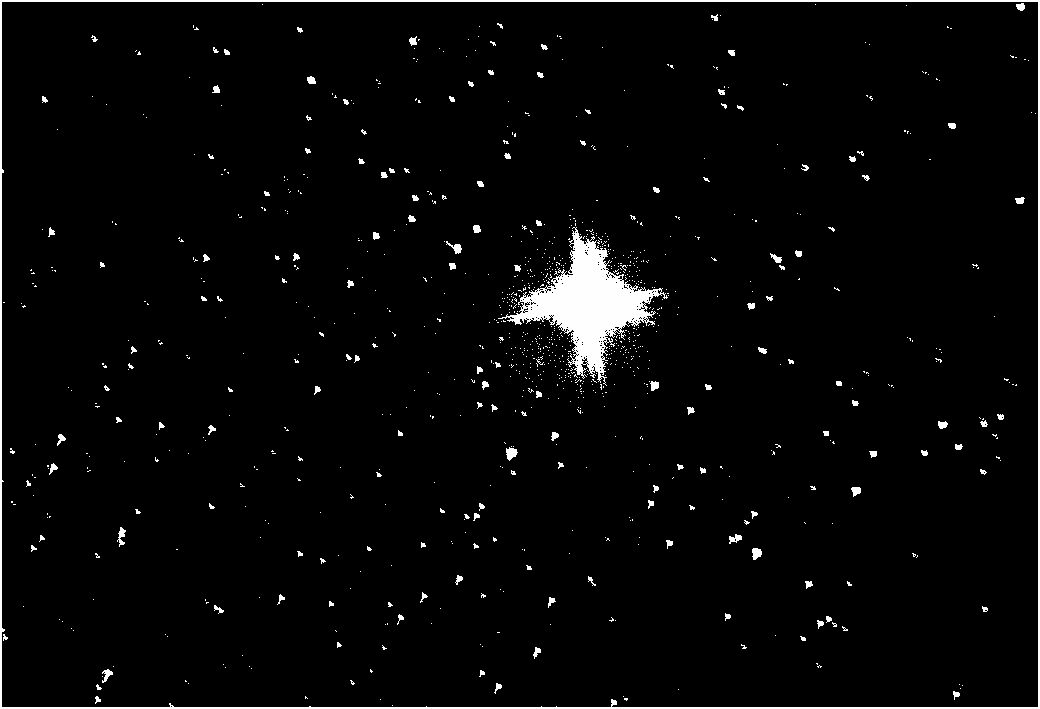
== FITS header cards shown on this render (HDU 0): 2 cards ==
NAXIS1  =                 2072
NAXIS2  =                 1410

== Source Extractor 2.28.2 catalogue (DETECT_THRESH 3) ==
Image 2072 x 1410 px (HDU 0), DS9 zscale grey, zoomed out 1/2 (1 PNG px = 2 x 2 image px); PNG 1040 x 709 px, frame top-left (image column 1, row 1410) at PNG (2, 2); no overlay
Background 80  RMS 28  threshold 83.2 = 3 sigma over >= 5 px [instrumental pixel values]
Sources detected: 5; all 5 listed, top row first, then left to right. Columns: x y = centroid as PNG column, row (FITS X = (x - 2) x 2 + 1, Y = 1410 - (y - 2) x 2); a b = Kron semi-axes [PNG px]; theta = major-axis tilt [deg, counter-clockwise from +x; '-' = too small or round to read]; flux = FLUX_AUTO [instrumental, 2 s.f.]
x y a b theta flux
587 304 32 31 - 440000
654 385 8 6 -39 17000
512 452 10 9 - 35000
856 490 8 4 -52 13000
756 552 11 8 -32 35000